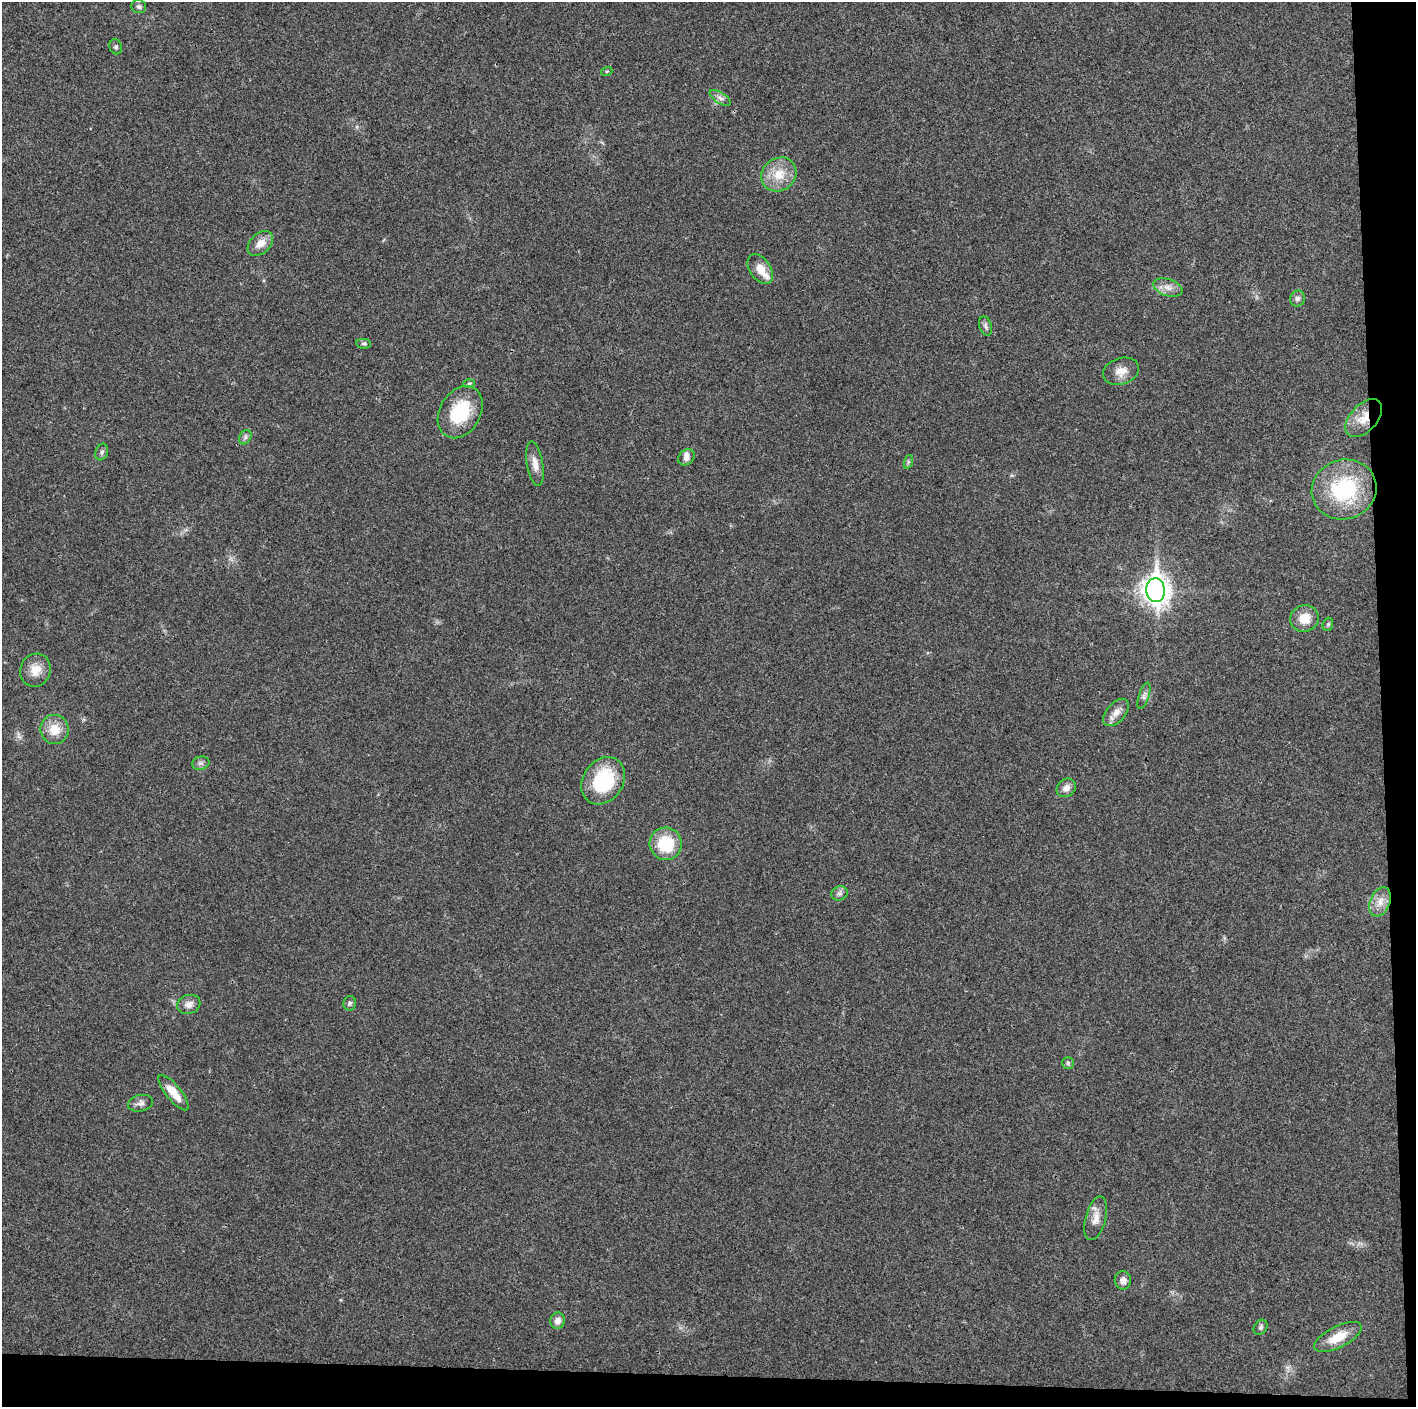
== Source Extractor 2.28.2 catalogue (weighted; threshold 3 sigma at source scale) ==
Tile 9 of 3 x 3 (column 3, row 3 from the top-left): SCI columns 2829-4242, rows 9-1413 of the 4242 x 4227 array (HDU 1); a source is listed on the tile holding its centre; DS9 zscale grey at full resolution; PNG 1418 x 1409 px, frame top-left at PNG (2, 2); each listed source drawn as its Kron ellipse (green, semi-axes under 4 px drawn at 4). Shown black and unused: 5% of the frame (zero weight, under 3 of 4 exposures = <1% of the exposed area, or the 3 px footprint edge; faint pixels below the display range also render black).
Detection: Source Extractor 2.28.2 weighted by HDU 2 'WHT'; one run over the whole footprint, this tile lists its part. Background 0.0191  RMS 0.0039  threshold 0.0175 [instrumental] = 3 sigma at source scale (4.5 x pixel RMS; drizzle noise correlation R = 1.50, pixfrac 1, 0.05/0.05 arcsec/px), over >= 5 px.
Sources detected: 46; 2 inside a brighter listed object's ellipse — not listed separately; the other 44 listed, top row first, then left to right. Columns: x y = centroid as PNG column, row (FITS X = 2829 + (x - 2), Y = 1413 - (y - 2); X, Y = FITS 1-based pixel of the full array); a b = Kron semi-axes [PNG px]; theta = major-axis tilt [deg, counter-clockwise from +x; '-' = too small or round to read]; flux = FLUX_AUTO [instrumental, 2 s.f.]
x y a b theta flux
139 7 7 6 - 1
116 47 7 6 - 0.86
607 71 5 3 - 0.39
720 98 12 5 -33 1.6
779 174 18 16 39 8
260 243 15 10 44 3.8
760 269 16 10 -55 5.3
1168 287 15 8 -19 3.1
1297 299 8 7 - 1.4
985 326 10 6 -71 1.2
364 344 7 4 -5 0.76
1121 371 18 13 19 4.3
469 383 6 4 2 0.51
460 412 28 20 60 19
1364 418 23 13 47 6.7
245 437 8 5 60 1
102 452 8 6 72 1
686 457 9 7 39 1.8
908 462 7 4 72 0.65
535 464 22 8 -80 3.4
1344 489 33 29 18 31
1156 590 12 9 -87 390
1304 618 14 13 - 5.9
1328 624 7 5 72 0.7
35 670 17 15 70 5.4
1144 696 13 5 72 1.4
1116 712 16 9 49 3.3
54 729 14 14 - 6.6
201 763 9 6 13 1.1
603 781 25 20 55 26
1066 788 10 8 42 2.5
666 844 16 16 - 15
839 893 8 7 - 1.3
1380 902 15 10 68 4
350 1003 7 6 - 0.87
189 1004 12 9 20 2.4
1068 1063 6 6 - 0.69
173 1093 22 7 -51 6.2
141 1103 13 8 13 1.8
1096 1218 22 10 75 4
1123 1280 9 8 - 2.2
557 1321 8 7 - 2.3
1260 1327 8 6 58 1
1338 1337 26 10 27 7.7
Overlapping masked pixels (flux is a lower limit): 1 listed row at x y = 1364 418